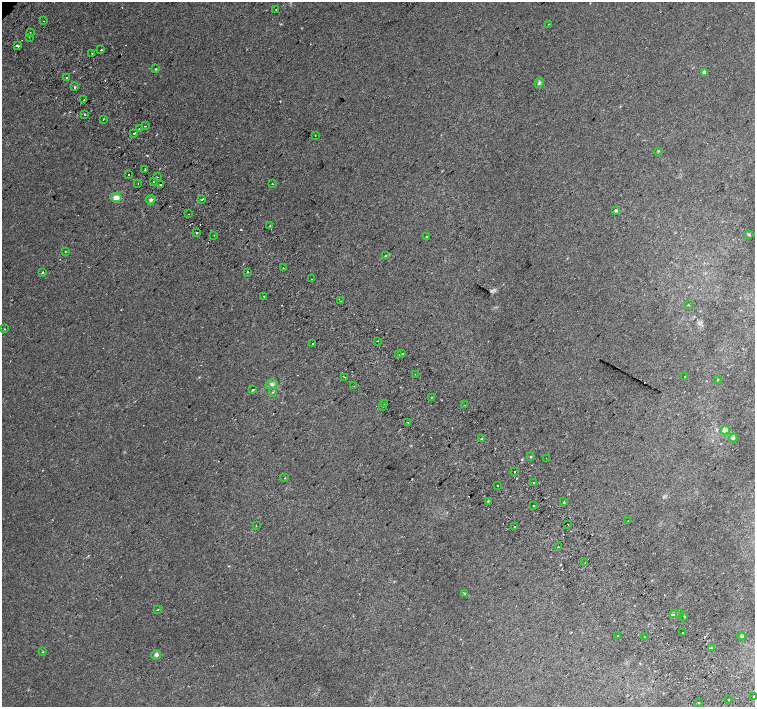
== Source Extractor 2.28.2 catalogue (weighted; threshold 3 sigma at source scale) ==
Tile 6 of 4 x 4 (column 2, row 2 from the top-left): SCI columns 1544-3049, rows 3071-4479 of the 6093 x 6076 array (HDU 1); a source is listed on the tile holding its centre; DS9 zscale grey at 2 x 2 block average (1 PNG px = mean of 2 x 2 image px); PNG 757 x 709 px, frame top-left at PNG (2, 2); each listed source drawn as its Kron ellipse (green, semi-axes under 4 px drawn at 4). Shown black and unused: <1% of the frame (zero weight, under 2 of 3 exposures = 2% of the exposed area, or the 3 px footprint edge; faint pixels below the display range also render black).
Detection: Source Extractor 2.28.2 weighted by HDU 2 'WHT'; one run over the whole footprint, this tile lists its part. Background 0.00501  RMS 0.0038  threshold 0.0171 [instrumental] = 3 sigma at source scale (4.5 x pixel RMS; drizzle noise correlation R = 1.50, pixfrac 1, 0.0396/0.0396 arcsec/px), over >= 5 px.
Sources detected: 119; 19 cosmic-ray / hot-pixel residue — neither listed nor drawn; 2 coinciding with a brighter row at this scale — not listed separately; the other 98 listed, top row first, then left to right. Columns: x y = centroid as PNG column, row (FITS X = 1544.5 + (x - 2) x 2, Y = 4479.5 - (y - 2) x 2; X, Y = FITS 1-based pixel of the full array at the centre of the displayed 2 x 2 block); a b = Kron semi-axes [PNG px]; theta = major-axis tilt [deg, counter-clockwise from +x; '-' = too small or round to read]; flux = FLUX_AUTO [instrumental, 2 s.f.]
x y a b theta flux
276 10 2 2 - 1
44 21 2 2 - 0.3
548 24 2 2 - 0.96
30 33 2 2 - 0.7
29 37 2 2 - 0.35
18 46 2 2 - 7.4
101 50 2 2 - 1.2
92 54 2 2 - 1.8
156 69 3 3 - 0.59
704 72 3 3 - 2.6
67 77 2 2 - 1.2
539 83 5 4 - 1.3
75 87 2 2 - 1.7
84 100 2 2 - 2.6
84 114 2 2 - 1.5
103 119 2 2 - 0.5
145 126 2 2 - 2.3
139 128 2 2 - 0.38
134 133 2 2 - 2.4
315 135 2 2 - 1.1
658 151 3 2 - 0.61
145 169 3 2 - 3.7
128 175 2 2 - 2.8
157 177 2 2 - 0.56
153 182 2 2 - 0.48
138 184 2 2 - 0.39
272 184 2 2 - 1.1
161 185 4 2 - 5.6
116 198 5 4 - 7.2
151 200 5 4 - 1.6
202 200 2 2 - 1.4
616 210 4 3 - 1.4
188 214 2 2 - 0.51
270 226 2 2 - 1
197 233 2 2 - 2
749 234 3 2 - 0.6
214 235 2 2 - 1.4
426 237 2 2 - 0.53
65 252 3 2 - 0.4
386 256 4 2 - 0.75
283 268 2 2 - 0.39
43 272 2 2 - 2.5
248 272 2 2 - 1.7
312 279 2 2 - 0.5
264 296 2 2 - 3.5
341 301 2 2 - 3.3
688 305 3 2 - 0.39
4 329 2 2 - 1.5
378 341 2 2 - 1.6
313 344 2 2 - 9
402 353 2 2 - 0.73
399 355 2 2 - 0.37
415 374 2 2 - 0.29
685 376 2 2 - 0.43
344 377 2 2 - 0.45
718 379 2 2 - 0.48
272 384 6 5 - 2.4
354 386 2 2 - 0.55
253 390 3 2 - 0.77
272 392 3 2 - 0.53
431 398 2 2 - 1.5
385 404 2 2 - 1.6
465 405 2 2 - 0.47
382 406 2 2 - 0.35
408 422 2 2 - 3.9
725 430 5 3 - 1.7
733 438 4 3 - 1.6
482 439 3 2 - 0.82
530 457 2 2 - 2.4
546 458 2 2 - 0.55
515 472 2 2 - 7.4
284 478 2 2 - 0.57
534 483 2 2 - 2.6
497 486 2 2 - 1
488 501 2 2 - 1.4
564 502 2 2 - 2.1
533 505 2 2 - 0.48
628 521 2 2 - 0.38
568 524 2 2 - 0.93
256 526 2 2 - 0.58
514 526 2 2 - 0.56
558 547 2 2 - 1.3
585 562 2 2 - 0.81
464 593 3 2 - 0.45
158 610 2 2 - 0.82
679 614 2 2 - 2.8
674 615 3 3 - 1.1
684 616 2 2 - 2.9
683 632 2 2 - 1.6
617 635 2 2 - 2.4
742 636 4 3 - 0.92
644 637 2 2 - 0.37
711 648 3 2 - 0.88
43 652 3 2 - 0.43
156 655 5 4 - 2
754 696 2 2 - 5.5
728 700 2 2 - 1.5
699 702 2 2 - 0.71
Overlapping masked pixels (flux is a lower limit): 1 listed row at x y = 161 185
Isophote crosses this tile's border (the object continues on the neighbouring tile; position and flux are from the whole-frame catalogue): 1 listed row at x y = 754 696
Diffuse or blended objects may show on this block-average render without a row.